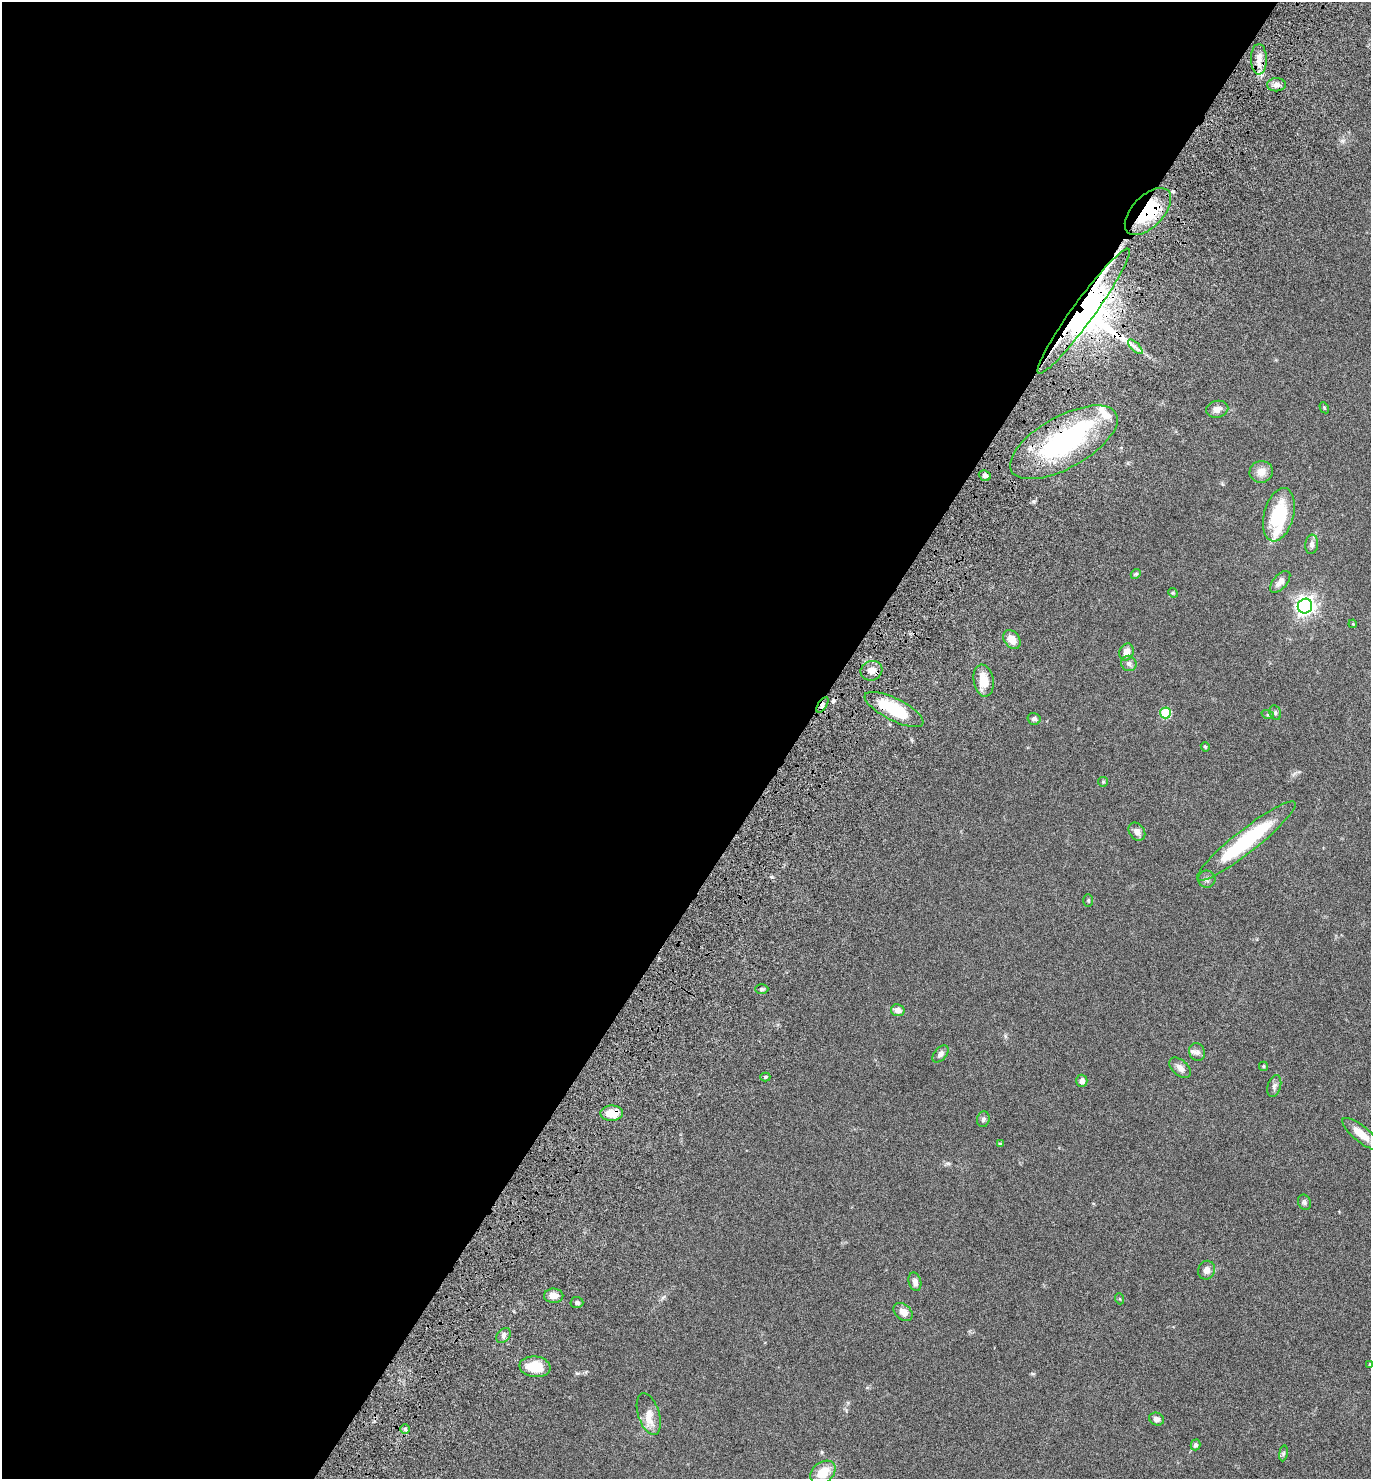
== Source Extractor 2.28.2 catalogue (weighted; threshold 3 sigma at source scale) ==
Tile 5 of 4 x 4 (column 1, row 2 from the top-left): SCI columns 268-1636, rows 3038-4514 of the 6147 x 6073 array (HDU 1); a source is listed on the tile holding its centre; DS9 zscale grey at full resolution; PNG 1373 x 1481 px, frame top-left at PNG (2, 2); each listed source drawn as its Kron ellipse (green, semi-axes under 4 px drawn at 4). Shown black and unused: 58% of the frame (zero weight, under 6 of 12 exposures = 6% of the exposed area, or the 3 px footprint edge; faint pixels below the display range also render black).
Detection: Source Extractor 2.28.2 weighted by HDU 2 'WHT'; one run over the whole footprint, this tile lists its part. Background 0.0751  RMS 0.0039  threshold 0.0159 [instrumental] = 3 sigma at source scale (4.09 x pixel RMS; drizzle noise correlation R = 1.36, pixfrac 0.8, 0.05/0.05 arcsec/px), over >= 5 px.
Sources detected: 71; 3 inside a brighter object's white glare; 1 cosmic-ray / hot-pixel residue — neither listed nor drawn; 4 inside a brighter listed object's ellipse — not listed separately; the other 63 listed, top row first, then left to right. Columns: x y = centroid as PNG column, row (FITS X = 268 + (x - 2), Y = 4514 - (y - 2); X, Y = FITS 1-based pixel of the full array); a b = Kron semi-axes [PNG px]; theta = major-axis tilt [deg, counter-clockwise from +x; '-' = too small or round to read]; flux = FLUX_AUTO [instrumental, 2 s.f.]
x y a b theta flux
1259 59 15 8 -89 3.5
1276 85 9 6 -1 1.9
1148 212 29 15 46 22
1084 311 77 11 54 270
1135 347 9 3 -45 1.1
1324 408 6 4 -61 0.42
1217 409 11 8 12 2.2
1064 442 60 26 29 53
1261 472 12 11 - 3.3
985 476 6 5 - 0.89
1279 515 27 15 75 19
1312 544 10 6 84 1.4
1136 574 5 4 - 0.43
1280 582 13 7 49 2.2
1173 593 5 4 - 0.42
1305 606 7 7 - 170
1353 624 4 3 - 0.28
1012 639 10 7 -52 3.5
1126 652 9 7 70 2.7
1129 663 8 7 - 1.2
871 671 11 9 18 2.6
984 681 16 10 -80 5.9
822 705 9 4 57 1.2
894 709 32 11 -27 16
1165 713 5 5 - 18
1275 713 7 5 -70 0.75
1268 715 6 4 -18 0.52
1034 719 6 6 - 1.1
1205 747 5 4 - 0.4
1103 782 5 5 - 0.4
1137 832 10 7 -53 1.9
1246 841 62 11 38 31
1207 879 8 8 - 1.2
1088 900 6 5 - 0.53
762 989 7 4 1 0.69
898 1010 7 6 - 2
1197 1052 9 7 -57 1.3
940 1054 10 6 48 1.5
1263 1066 4 4 - 0.47
1180 1068 12 7 -41 2.2
765 1077 5 4 - 0.49
1082 1081 6 5 - 1.7
1274 1086 11 6 73 1.2
612 1113 11 7 2 5.2
983 1119 8 6 74 0.84
1361 1134 23 8 -39 4.7
1000 1144 4 4 - 0.42
1304 1202 8 6 -67 0.82
1207 1270 9 8 - 1.9
915 1282 9 6 -75 1.7
554 1296 10 7 1 2.8
1120 1299 5 3 - 0.35
577 1302 6 5 - 0.77
903 1312 11 7 -39 2.5
503 1335 8 6 47 1.1
1370 1364 3 3 - 0.3
535 1367 15 10 -7 8.7
649 1414 22 10 -72 4.2
1157 1419 8 6 -21 1.4
405 1429 5 5 - 0.65
1195 1445 5 4 - 0.9
1283 1453 8 4 81 0.6
823 1472 14 10 39 6.6
Overlapping masked pixels (flux is a lower limit): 6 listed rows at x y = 1148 212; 1084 311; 1064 442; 822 705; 894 709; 612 1113
Isophote crosses this tile's border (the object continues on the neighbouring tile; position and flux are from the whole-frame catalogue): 1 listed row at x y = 1370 1364
Unlisted compact peaks at least as high as the median listed source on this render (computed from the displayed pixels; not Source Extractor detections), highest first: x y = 1342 141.